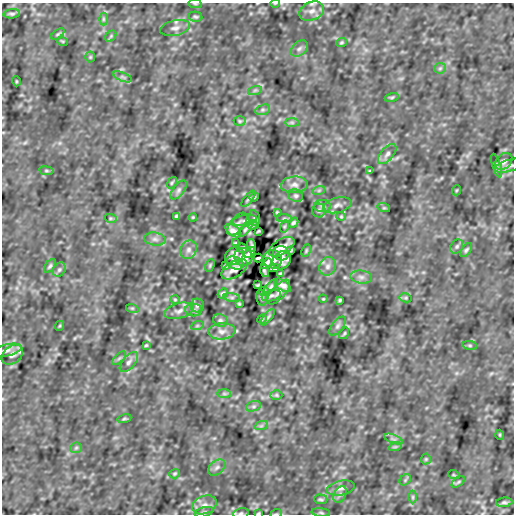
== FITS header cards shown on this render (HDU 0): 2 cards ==
NAXIS1  =                  512
NAXIS2  =                  512

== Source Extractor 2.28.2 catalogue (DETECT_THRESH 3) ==
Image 512 x 512 px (HDU 0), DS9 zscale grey, 1 PNG px = 1 image px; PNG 516 x 516 px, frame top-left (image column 1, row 512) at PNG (2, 3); each listed source drawn as its Kron ellipse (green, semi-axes under 4 px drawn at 4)
Background -9.88e-07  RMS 2.3e-05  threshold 6.99e-05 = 3 sigma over >= 5 px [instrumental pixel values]
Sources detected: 141; all 141 listed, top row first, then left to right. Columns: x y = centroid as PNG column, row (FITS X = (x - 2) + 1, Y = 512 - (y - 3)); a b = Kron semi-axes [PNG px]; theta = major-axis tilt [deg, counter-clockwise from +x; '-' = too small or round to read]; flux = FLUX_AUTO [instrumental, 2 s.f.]
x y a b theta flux
275 3 5 3 - 0.0013
195 4 7 3 -8 0.0018
312 11 13 9 22 0.012
12 14 8 4 4 0.0028
195 17 7 5 -12 0.0026
103 19 6 4 90 0.0023
175 28 15 7 12 0.0083
58 34 7 4 36 0.002
111 36 6 4 48 0.0023
62 41 6 3 -18 0.0013
341 42 5 4 - 0.0021
299 49 10 6 39 0.0057
90 57 5 5 - 0.0019
440 68 6 5 - 0.0026
122 77 10 4 -23 0.0034
16 81 5 3 - 0.0013
255 90 7 4 19 0.0029
392 97 7 4 13 0.0022
263 110 8 5 19 0.0033
240 121 6 5 - 0.0024
292 122 7 4 0 0.0028
387 154 12 6 50 0.0063
504 161 9 7 43 0.0057
497 165 12 4 -73 0.0031
509 166 15 6 16 0.0066
46 171 7 3 -8 0.0021
370 171 4 3 - 0.0017
172 183 6 3 57 0.002
294 185 13 8 5 0.01
179 190 11 5 53 0.0048
319 190 6 4 19 0.0023
457 190 5 3 - 0.0013
296 196 7 6 - 0.0039
254 197 5 4 - 0.0017
248 199 10 4 50 0.0027
337 205 14 7 15 0.0084
322 206 8 6 -1 0.0048
384 208 6 4 -18 0.002
319 210 7 6 - 0.0034
277 212 3 3 - 0.0017
176 216 3 3 - 0.0017
341 216 5 4 - 0.0016
193 217 4 3 - 0.0013
110 218 6 4 -11 0.002
254 218 8 5 -76 0.0028
284 219 8 4 -8 0.0032
245 220 12 5 10 0.0057
293 223 5 4 - 0.0029
237 224 13 7 50 0.0075
252 225 5 4 - 0.0025
285 226 6 4 71 0.0022
246 229 9 4 49 0.003
233 231 9 5 -36 0.0075
258 231 3 2 - 0.0017
155 239 11 6 -7 0.0062
235 243 4 2 - 0.0017
252 245 6 2 -73 0.0028
457 246 7 6 - 0.0034
282 247 14 7 33 0.01
242 248 6 4 -6 0.0032
189 250 9 8 - 0.0075
291 250 4 3 - 0.0021
466 250 8 4 56 0.003
306 251 6 3 64 0.002
250 253 6 4 44 0.0046
281 253 8 7 - 0.0048
234 256 10 8 41 0.0096
243 257 9 9 - 0.011
258 258 4 2 - 0.0021
273 259 9 9 - 0.011
282 260 10 8 41 0.0096
235 263 9 6 -23 0.0044
266 263 6 4 41 0.0045
210 265 6 3 64 0.002
50 266 8 4 56 0.0029
225 266 4 3 - 0.0021
327 266 9 8 - 0.0074
274 268 6 4 3 0.0036
234 269 14 8 32 0.01
59 270 7 6 - 0.0034
264 271 6 2 -73 0.0028
281 273 4 2 - 0.0017
361 277 11 6 -7 0.0063
258 285 3 2 - 0.0017
283 285 9 5 -36 0.0075
270 287 9 4 49 0.003
264 291 5 4 - 0.0025
279 292 15 6 48 0.0076
223 293 5 4 - 0.0029
271 296 10 5 16 0.0041
232 297 8 4 -8 0.0032
262 298 8 5 -76 0.0028
406 298 6 4 -11 0.002
323 299 4 3 - 0.0013
175 300 5 4 - 0.0016
340 300 3 3 - 0.0017
239 304 3 3 - 0.0017
197 306 7 6 - 0.0034
132 308 6 4 -18 0.002
194 310 8 6 -1 0.0048
179 311 15 7 15 0.009
268 317 10 4 50 0.0027
262 319 5 4 - 0.0017
220 320 7 6 - 0.004
59 326 5 3 - 0.0013
197 326 6 4 19 0.0023
337 326 11 5 53 0.0048
222 331 13 8 5 0.01
344 333 6 3 57 0.002
146 345 4 3 - 0.0016
470 345 7 4 -8 0.0021
6 350 15 6 13 0.0073
12 355 12 8 40 0.0085
119 358 9 3 45 0.0026
129 362 12 6 50 0.0062
224 394 7 4 0 0.0029
276 395 6 5 - 0.0024
253 406 8 5 19 0.0033
124 419 7 4 13 0.0022
261 426 7 4 19 0.0029
500 435 5 3 - 0.0013
394 439 10 4 -23 0.0034
395 447 7 4 18 0.0022
76 448 6 5 - 0.0026
426 459 5 5 - 0.0019
217 467 10 6 39 0.0057
175 474 5 4 - 0.0021
454 475 6 3 -18 0.0013
405 480 6 4 48 0.0023
458 482 7 4 36 0.002
341 488 14 7 12 0.0074
340 494 9 5 63 0.0042
413 497 6 4 90 0.0023
321 499 6 5 - 0.0028
504 502 8 4 4 0.0028
204 505 13 9 22 0.011
204 512 10 5 16 0.0035
241 513 8 5 10 0.0033
258 513 3 2 - 0.0017
321 513 9 3 -5 0.0026
276 514 6 3 18 0.0017
At the frame edge (FLAGS 8, measured only in part): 7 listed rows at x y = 275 3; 195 4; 312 11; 509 166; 241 513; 258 513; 276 514